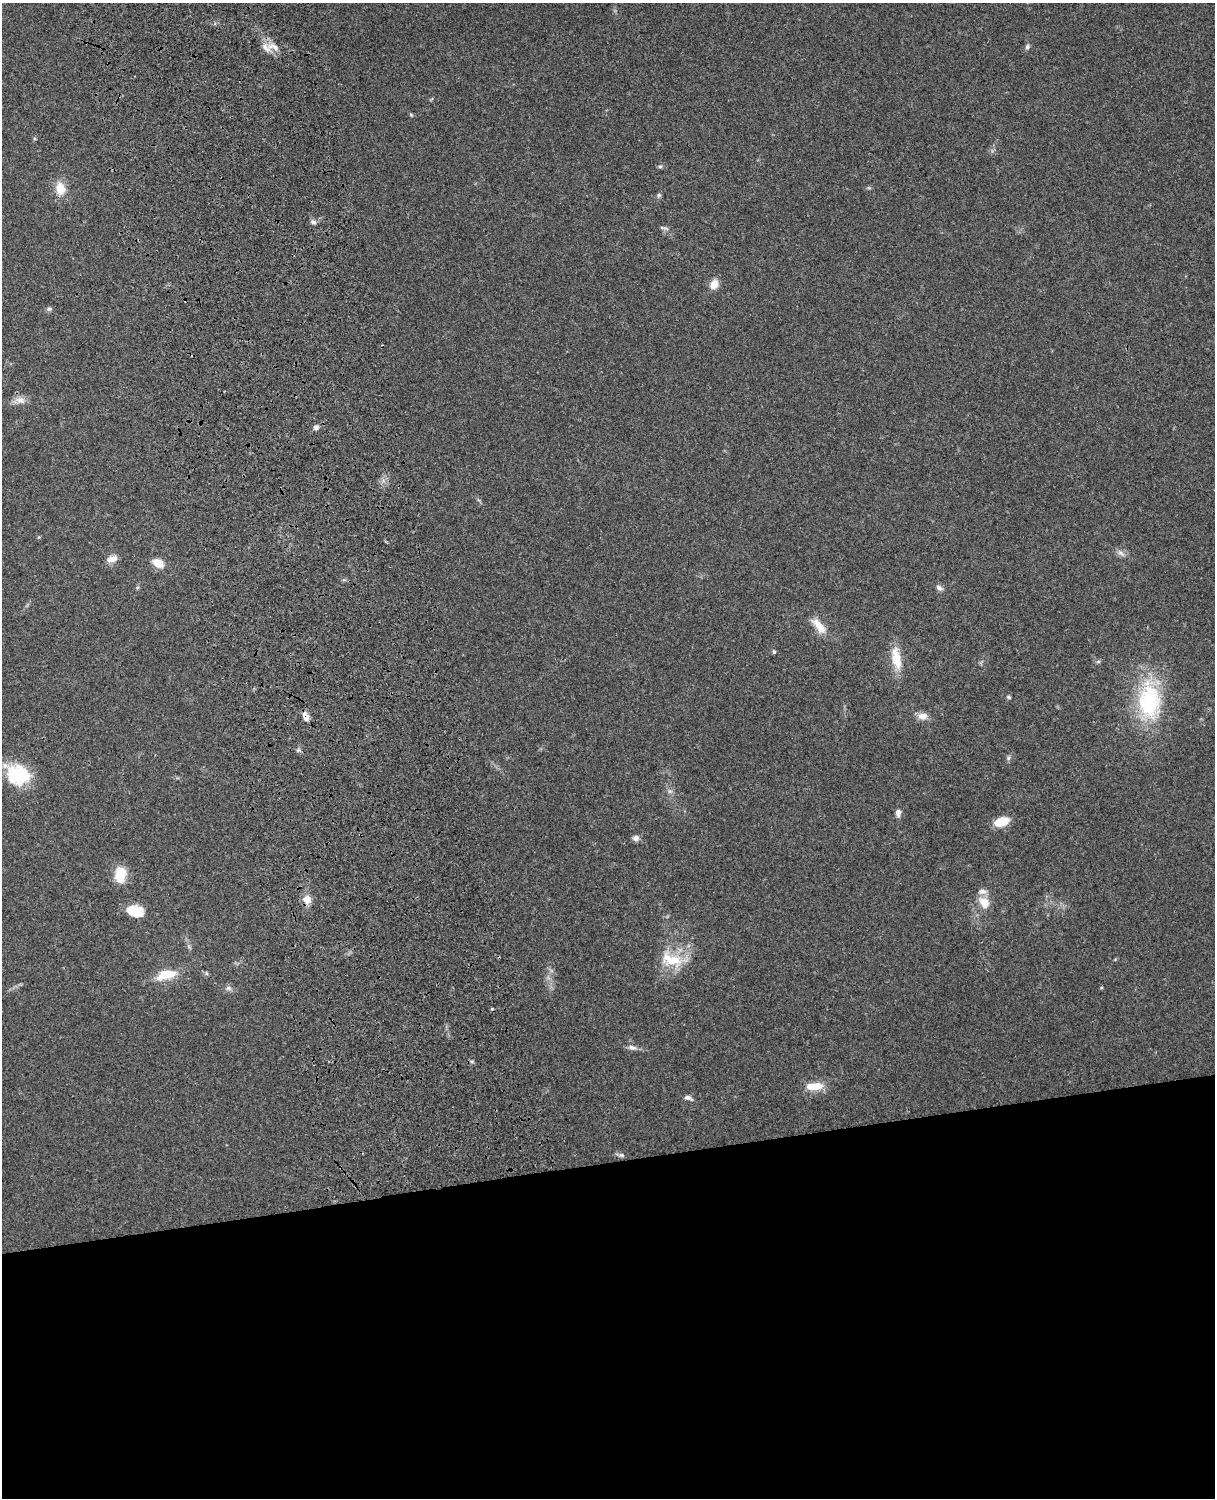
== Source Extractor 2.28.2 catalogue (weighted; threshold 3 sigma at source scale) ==
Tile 11 of 4 x 3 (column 3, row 3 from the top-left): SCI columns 2543-3755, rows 165-1660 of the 5088 x 4928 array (HDU 1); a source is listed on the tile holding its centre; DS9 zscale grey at full resolution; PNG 1217 x 1500 px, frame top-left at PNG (2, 3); no overlay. Shown black and unused: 23% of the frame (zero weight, under 3 of 4 exposures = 6% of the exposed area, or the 3 px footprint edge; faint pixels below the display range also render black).
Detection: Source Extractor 2.28.2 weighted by HDU 2 'WHT'; one run over the whole footprint, this tile lists its part. Background 0.215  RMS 0.0084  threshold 0.0378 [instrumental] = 3 sigma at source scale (4.5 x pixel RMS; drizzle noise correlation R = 1.50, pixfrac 1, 0.05/0.05 arcsec/px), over >= 5 px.
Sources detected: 47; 1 cosmic-ray / hot-pixel residue — not listed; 2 inside a brighter listed object's ellipse — not listed separately; the other 44 listed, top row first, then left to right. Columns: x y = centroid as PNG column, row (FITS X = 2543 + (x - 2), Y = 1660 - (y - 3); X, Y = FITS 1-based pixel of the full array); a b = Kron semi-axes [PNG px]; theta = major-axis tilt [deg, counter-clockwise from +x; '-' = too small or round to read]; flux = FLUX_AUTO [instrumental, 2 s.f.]
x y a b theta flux
265 47 17 10 -49 8.1
1027 47 7 6 - 1.9
411 115 5 4 - 0.92
660 166 6 5 - 1.4
60 188 13 10 -78 14
869 188 6 4 -18 1.1
659 195 6 6 - 1.5
313 222 8 5 1 2.4
663 228 15 3 -12 2
714 284 11 8 63 8.7
49 309 7 6 - 1.9
20 400 15 10 -17 6.2
316 427 8 6 -1 2.7
1121 553 13 6 -42 3.5
112 559 14 9 14 6
158 563 11 8 -26 11
939 588 9 6 -31 3
819 626 23 9 -51 12
774 652 6 4 -76 1.3
896 658 30 12 -80 18
1098 661 6 4 2 1.4
1008 697 6 4 -31 1.4
1149 701 52 30 -86 81
306 716 11 7 -70 5.2
923 716 13 9 -5 6
298 750 6 4 45 1.5
1008 758 6 5 - 1.7
18 774 31 23 -26 42
898 813 10 6 -89 4
1001 822 15 9 18 17
636 838 8 7 - 3.9
120 875 15 11 84 22
307 899 12 11 - 7.6
984 902 18 12 -49 11
134 911 19 12 -14 20
673 960 32 16 0 27
166 975 28 12 16 19
1101 987 5 3 - 0.82
228 988 8 6 -1 2.8
632 1048 13 6 -13 3.7
472 1061 6 4 0 1.2
814 1086 23 9 3 13
688 1098 11 5 -19 3.2
621 1155 9 5 -9 2.2
Overlapping masked pixels (flux is a lower limit): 2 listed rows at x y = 1149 701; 306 716
Isophote crosses this tile's border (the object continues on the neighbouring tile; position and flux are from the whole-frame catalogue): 1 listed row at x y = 1149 701